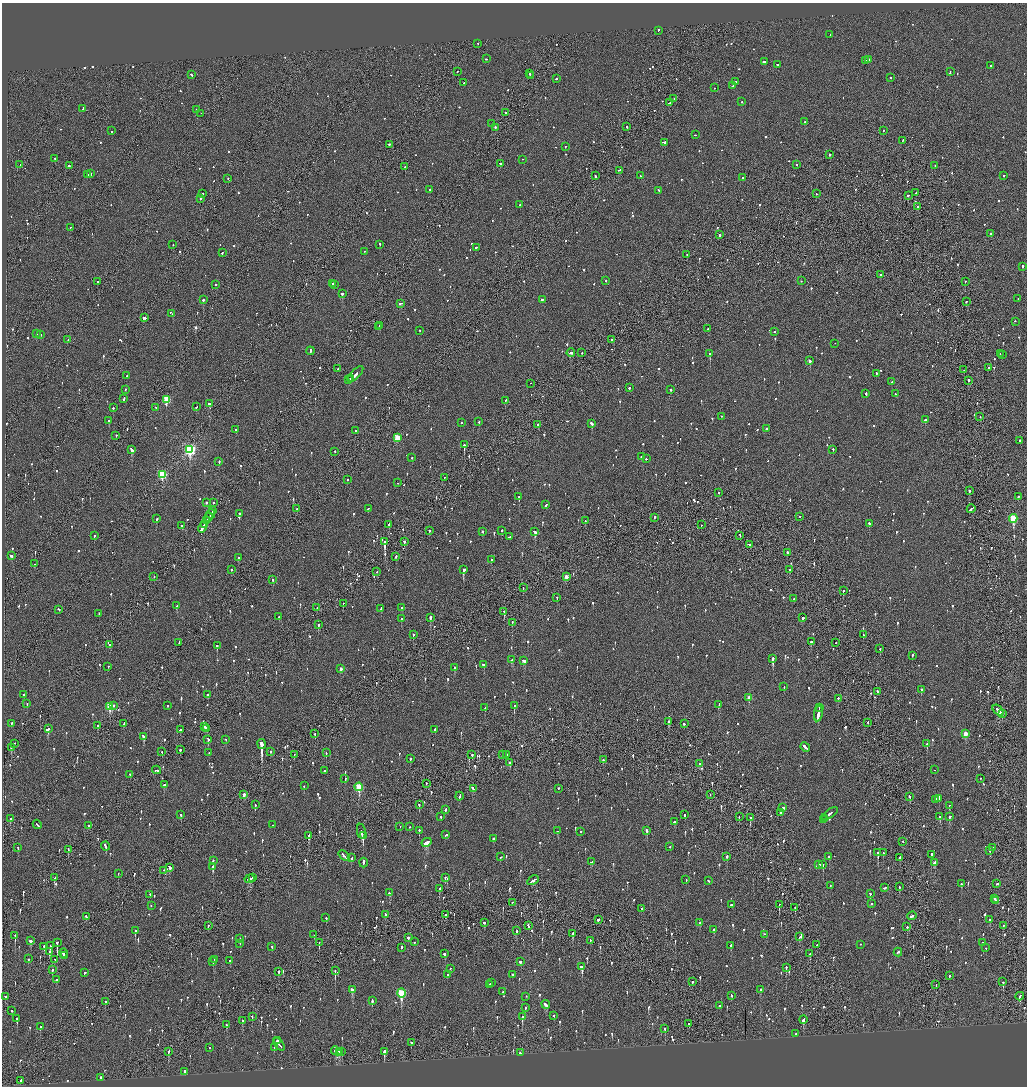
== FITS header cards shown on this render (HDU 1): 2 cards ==
NAXIS1  =                 2050
NAXIS2  =                 2168

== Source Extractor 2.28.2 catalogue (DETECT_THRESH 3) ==
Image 2050 x 2168 px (HDU 1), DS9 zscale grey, zoomed out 1/2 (1 PNG px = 2 x 2 image px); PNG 1029 x 1088 px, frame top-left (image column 2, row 2168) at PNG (2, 3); each listed source drawn as its Kron ellipse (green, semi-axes under 4 px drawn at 4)
Background -0.108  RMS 0.076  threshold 0.228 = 3 sigma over >= 5 px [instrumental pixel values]
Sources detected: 1465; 61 cannot appear on this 1/2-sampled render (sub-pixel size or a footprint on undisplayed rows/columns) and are neither listed nor drawn; of the other 1404, the 500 brightest by FLUX_AUTO listed and drawn (904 fainter detections omitted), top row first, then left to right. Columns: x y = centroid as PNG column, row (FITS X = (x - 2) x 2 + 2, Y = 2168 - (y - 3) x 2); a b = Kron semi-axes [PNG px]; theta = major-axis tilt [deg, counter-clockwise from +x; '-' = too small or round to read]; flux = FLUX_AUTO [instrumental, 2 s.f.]
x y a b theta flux
658 31 3 2 - 63
830 35 2 2 - 91
478 44 2 1 - 64
486 59 3 2 - 65
868 60 2 2 - 170
865 61 2 2 - 65
764 62 3 2 - 260
777 65 2 2 - 76
990 66 2 1 - 70
457 72 2 2 - 79
950 72 3 2 - 83
530 74 2 2 - 79
192 75 3 2 - 100
530 76 3 1 - 200
890 78 2 2 - 60
556 79 2 2 - 64
736 82 2 2 - 58
464 83 2 2 - 180
732 86 2 2 - 66
715 88 2 2 - 59
674 99 2 2 - 66
742 102 2 2 - 86
669 103 3 2 - 180
83 109 4 2 - 110
197 110 3 2 - 88
505 113 2 2 - 69
201 114 2 1 - 250
805 122 2 1 - 76
492 124 2 1 - 56
627 127 2 2 - 350
495 128 2 2 - 200
112 131 2 2 - 83
883 131 2 2 - 77
695 135 2 1 - 73
902 141 3 2 - 100
664 143 3 1 - 310
389 145 2 2 - 120
565 147 2 2 - 77
829 155 2 2 - 460
55 159 2 2 - 120
523 160 2 1 - 60
500 164 2 2 - 240
20 165 2 1 - 99
797 165 2 2 - 71
69 166 2 1 - 340
935 166 2 2 - 100
405 167 2 2 - 520
619 171 4 2 - 150
90 174 3 2 - 85
87 175 2 2 - 76
595 176 3 2 - 160
641 176 2 2 - 57
1004 176 2 2 - 85
742 178 2 2 - 130
228 179 2 2 - 72
430 190 2 2 - 63
659 191 2 2 - 120
916 193 2 2 - 130
203 194 2 1 - 74
816 194 2 2 - 89
908 196 2 2 - 79
200 199 2 2 - 210
520 205 2 2 - 390
918 207 2 2 - 170
70 228 2 2 - 73
990 234 2 2 - 85
720 235 2 2 - 190
173 245 2 2 - 56
380 245 2 2 - 150
476 248 2 2 - 83
364 252 2 2 - 56
222 253 2 2 - 72
687 255 2 2 - 63
1023 267 2 2 - 320
881 275 2 2 - 74
606 281 2 2 - 69
801 281 2 2 - 64
98 282 2 1 - 61
965 282 2 1 - 71
333 284 2 2 - 140
216 285 2 2 - 190
334 285 2 2 - 210
342 294 2 2 - 290
1018 299 2 1 - 72
203 300 2 2 - 310
542 300 2 2 - 62
966 302 2 2 - 100
401 304 4 2 - 140
172 314 3 2 - 210
144 318 3 2 - 600
1015 322 2 2 - 87
380 326 2 2 - 200
378 327 2 1 - 210
708 329 2 2 - 62
420 331 2 2 - 81
774 332 2 2 - 75
36 334 2 2 - 120
41 335 2 2 - 89
68 340 2 1 - 63
611 340 2 2 - 62
835 344 2 1 - 60
310 351 4 2 - 250
571 353 4 2 - 170
582 353 2 2 - 110
710 354 2 2 - 470
1000 354 2 2 - 57
1002 355 2 1 - 130
810 361 2 2 - 410
989 368 2 2 - 64
338 369 2 1 - 500
964 370 2 1 - 94
356 374 10 2 46 350
876 374 2 2 - 76
127 376 2 1 - 98
351 379 3 1 - 120
349 380 3 2 - 140
968 381 2 2 - 160
891 382 2 2 - 120
531 384 2 1 - 90
629 388 2 2 - 140
125 390 2 2 - 88
671 390 2 2 - 75
866 394 2 2 - 170
895 394 2 2 - 58
124 399 3 2 - 150
167 400 3 3 - 580
506 401 3 2 - 110
210 404 3 2 - 160
196 407 2 2 - 74
113 408 2 2 - 210
156 408 2 2 - 74
721 417 2 2 - 58
980 417 2 2 - 70
925 420 2 2 - 270
109 421 2 2 - 340
479 422 2 2 - 130
461 423 2 2 - 76
592 424 3 2 - 180
538 425 2 2 - 91
766 429 2 2 - 240
235 430 2 2 - 91
355 431 2 2 - 60
116 436 2 2 - 58
397 438 3 3 - 460
1020 441 2 2 - 98
464 445 2 2 - 630
132 450 4 2 - 810
190 450 4 3 - 2900
833 450 2 2 - 140
335 452 2 2 - 57
642 457 2 2 - 380
412 458 2 2 - 96
646 459 2 2 - 110
219 462 2 2 - 77
162 475 3 3 - 1200
445 478 2 1 - 65
347 480 2 1 - 280
398 483 2 2 - 390
969 491 2 1 - 370
719 493 2 2 - 70
519 497 2 2 - 410
1018 497 3 2 - 77
206 503 2 2 - 100
213 503 2 2 - 100
546 505 3 2 - 88
297 509 2 2 - 75
368 509 2 2 - 65
971 509 4 2 - 220
213 511 3 1 - 88
211 514 4 1 - 140
239 514 2 2 - 160
800 517 2 2 - 63
209 518 4 2 - 220
654 518 3 2 - 120
157 519 2 2 - 92
1013 519 4 3 - 910
207 521 3 2 - 170
585 521 2 2 - 67
869 524 2 2 - 90
204 525 4 2 - 330
389 525 2 2 - 190
701 525 2 1 - 82
182 526 2 2 - 90
202 528 6 2 60 360
429 531 2 2 - 89
502 531 2 2 - 180
482 532 2 2 - 200
535 532 3 2 - 390
94 536 2 2 - 91
740 536 3 1 - 110
510 537 3 2 - 400
384 542 2 2 - 310
405 542 2 2 - 120
749 545 2 2 - 64
787 553 2 1 - 470
11 556 3 2 - 150
396 557 3 2 - 72
238 558 2 2 - 72
491 560 2 2 - 110
34 564 2 1 - 89
231 570 2 2 - 63
464 570 3 2 - 620
789 570 2 2 - 130
377 572 2 1 - 180
154 577 2 2 - 75
566 577 3 2 - 180
273 580 2 2 - 85
523 588 2 1 - 58
843 591 2 2 - 100
557 598 2 2 - 84
794 599 2 2 - 290
343 604 2 2 - 120
177 606 2 2 - 75
317 608 2 2 - 150
402 608 2 2 - 67
381 609 3 2 - 110
59 610 3 2 - 78
504 612 2 1 - 230
99 614 3 2 - 98
279 617 2 2 - 96
430 618 3 2 - 310
803 618 2 2 - 1300
401 619 2 2 - 270
512 623 2 2 - 130
318 625 2 2 - 170
413 635 2 2 - 90
863 635 2 2 - 88
811 642 2 2 - 100
179 643 2 1 - 290
836 643 2 1 - 69
110 645 2 2 - 80
217 646 2 2 - 220
880 649 2 2 - 110
912 656 3 2 - 96
773 659 3 2 - 640
512 660 3 2 - 170
524 661 4 2 - 170
484 665 3 2 - 170
108 667 2 2 - 59
455 668 2 2 - 270
341 669 3 2 - 73
784 687 2 2 - 68
921 690 2 2 - 310
877 692 2 2 - 91
24 695 2 2 - 130
208 695 2 2 - 79
749 698 3 2 - 170
838 699 2 2 - 190
27 704 2 2 - 180
719 705 4 2 - 120
113 706 2 2 - 72
167 706 2 2 - 62
514 706 2 2 - 220
110 707 4 3 - 560
485 708 2 2 - 81
819 708 2 1 - 80
998 711 7 2 -45 230
818 714 8 2 80 720
1002 714 3 2 - 110
669 722 4 2 - 170
868 723 2 2 - 100
11 724 3 2 - 120
124 724 3 2 - 110
684 724 2 2 - 57
98 726 2 2 - 100
204 727 4 2 - 320
48 729 3 2 - 400
207 729 2 2 - 140
180 730 2 2 - 260
435 730 2 2 - 58
315 734 3 1 - 170
966 734 3 3 - 330
144 737 4 2 - 250
208 740 3 2 - 83
226 740 2 2 - 59
14 744 2 2 - 58
927 744 3 2 - 180
261 745 5 2 - 4800
11 748 3 2 - 130
805 748 5 2 - 270
180 750 2 2 - 57
162 752 2 1 - 76
270 752 2 2 - 61
209 753 2 2 - 67
326 753 2 2 - 200
294 755 3 2 - 63
472 755 2 2 - 230
503 755 2 1 - 100
506 755 3 1 - 96
410 759 3 2 - 190
603 760 2 2 - 82
510 763 3 2 - 89
700 764 2 2 - 68
157 770 4 2 - 160
935 770 2 1 - 170
324 771 2 2 - 120
130 775 3 2 - 64
345 779 2 2 - 91
980 779 2 2 - 84
426 784 2 1 - 76
164 785 2 2 - 88
304 786 2 2 - 78
359 787 4 3 - 750
473 789 4 2 - 440
558 789 2 2 - 69
244 795 3 2 - 91
710 795 2 1 - 65
460 797 4 2 - 160
909 797 3 2 - 84
939 799 3 2 - 220
936 800 3 2 - 96
255 805 2 2 - 110
419 805 2 2 - 75
949 806 2 2 - 71
783 808 3 2 - 320
446 810 3 2 - 100
780 813 2 2 - 150
830 814 9 2 36 270
181 815 2 2 - 270
685 815 2 2 - 100
441 817 2 2 - 100
739 817 2 1 - 190
940 817 3 2 - 140
949 817 3 2 - 140
750 818 2 2 - 350
10 819 2 2 - 93
825 819 2 1 - 320
823 820 2 2 - 130
674 822 3 2 - 93
37 825 5 2 - 200
272 825 2 2 - 130
88 826 2 2 - 65
400 827 2 1 - 83
409 827 2 2 - 56
419 831 3 2 - 110
558 831 3 2 - 130
647 831 3 2 - 140
361 832 8 2 -79 260
581 832 2 2 - 84
446 835 3 2 - 58
308 836 2 2 - 460
363 836 3 2 - 430
493 839 2 2 - 360
903 842 2 1 - 73
427 843 5 2 - 470
105 847 4 2 - 170
670 847 2 2 - 82
18 848 3 2 - 97
993 848 2 2 - 110
68 850 3 1 - 79
990 851 2 2 - 80
878 853 3 2 - 340
883 853 2 1 - 170
931 855 3 2 - 470
344 856 6 2 -42 510
500 857 3 2 - 71
727 857 2 2 - 240
829 857 2 2 - 64
351 858 3 2 - 100
900 858 3 2 - 140
213 861 2 2 - 300
591 862 4 2 - 130
363 863 5 2 - 290
934 863 3 2 - 310
819 865 2 2 - 110
823 865 3 2 - 210
213 867 3 2 - 110
170 868 3 2 - 130
164 871 2 2 - 63
118 874 2 2 - 68
55 878 3 2 - 100
253 878 3 2 - 59
445 878 2 2 - 60
250 879 5 2 - 150
686 880 2 2 - 65
533 881 6 2 29 240
708 881 2 2 - 99
961 884 2 2 - 110
997 884 3 2 - 75
830 886 2 2 - 57
899 887 3 1 - 170
884 888 3 2 - 98
439 889 3 2 - 100
390 893 3 2 - 100
870 894 2 2 - 200
150 895 2 2 - 130
994 899 2 2 - 68
996 901 2 2 - 59
512 903 2 1 - 76
872 904 2 2 - 200
731 905 2 2 - 91
779 905 3 2 - 200
151 906 2 2 - 69
795 908 3 2 - 57
641 909 2 2 - 95
385 915 3 2 - 86
446 915 2 1 - 230
912 916 5 2 - 150
86 917 3 2 - 150
326 918 2 2 - 83
598 920 2 2 - 290
990 920 2 2 - 67
484 923 2 2 - 57
700 923 3 2 - 91
208 926 2 1 - 66
528 926 3 2 - 230
1003 926 2 1 - 82
907 927 2 2 - 230
714 930 2 2 - 220
135 931 3 2 - 180
517 931 2 2 - 140
573 934 3 2 - 170
314 935 2 1 - 130
764 935 2 2 - 67
15 936 3 2 - 320
799 937 3 2 - 60
408 938 2 2 - 310
240 939 2 2 - 76
30 941 3 3 - 97
590 941 2 1 - 100
415 942 2 2 - 130
57 943 3 2 - 330
319 943 2 1 - 210
982 943 2 2 - 130
240 944 2 1 - 72
817 945 2 2 - 96
861 945 2 2 - 60
50 946 2 2 - 290
731 946 2 2 - 160
44 947 3 2 - 140
272 947 2 2 - 110
401 948 3 1 - 170
986 948 2 1 - 82
50 952 3 2 - 320
63 953 4 2 - 480
898 953 4 2 - 180
444 954 3 2 - 91
810 954 4 2 - 84
64 956 2 1 - 170
28 959 2 2 - 110
55 960 2 1 - 79
215 960 3 2 - 130
230 961 2 2 - 120
213 962 2 2 - 200
520 962 3 2 - 120
582 967 3 2 - 360
786 968 2 2 - 190
450 969 2 2 - 110
52 970 3 2 - 180
335 971 3 2 - 280
278 972 2 2 - 170
85 973 2 2 - 270
447 975 3 2 - 180
512 975 2 2 - 250
950 976 3 2 - 73
56 980 2 2 - 530
692 982 2 2 - 130
1003 982 2 1 - 170
491 983 3 1 - 140
490 985 2 2 - 93
936 985 3 1 - 61
352 990 3 2 - 450
760 990 2 2 - 64
502 992 2 2 - 65
401 993 4 3 - 1100
731 996 2 2 - 67
5 997 2 2 - 57
526 997 2 2 - 73
1020 997 4 2 - 130
372 1001 3 2 - 180
105 1002 3 2 - 110
546 1005 4 2 - 270
720 1006 2 1 - 58
525 1008 3 2 - 75
11 1011 3 2 - 69
554 1016 2 2 - 220
252 1017 2 2 - 170
522 1017 3 2 - 150
17 1019 3 2 - 250
803 1020 4 2 - 240
242 1021 3 2 - 140
689 1024 2 1 - 87
227 1025 3 2 - 84
40 1027 3 2 - 120
665 1029 3 2 - 130
796 1034 2 2 - 110
277 1041 2 2 - 120
411 1043 2 2 - 110
279 1045 7 2 -52 370
209 1048 2 2 - 69
274 1048 2 1 - 220
336 1051 5 3 - 260
168 1052 3 2 - 88
339 1052 2 2 - 120
342 1052 2 2 - 90
384 1052 4 2 - 510
520 1053 2 2 - 71
185 1072 2 2 - 430
100 1078 2 2 - 460
21 1081 2 2 - 89
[904 fainter detections neither listed nor drawn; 61 sub-pixel or undisplayed-footprint detections neither listed nor drawn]